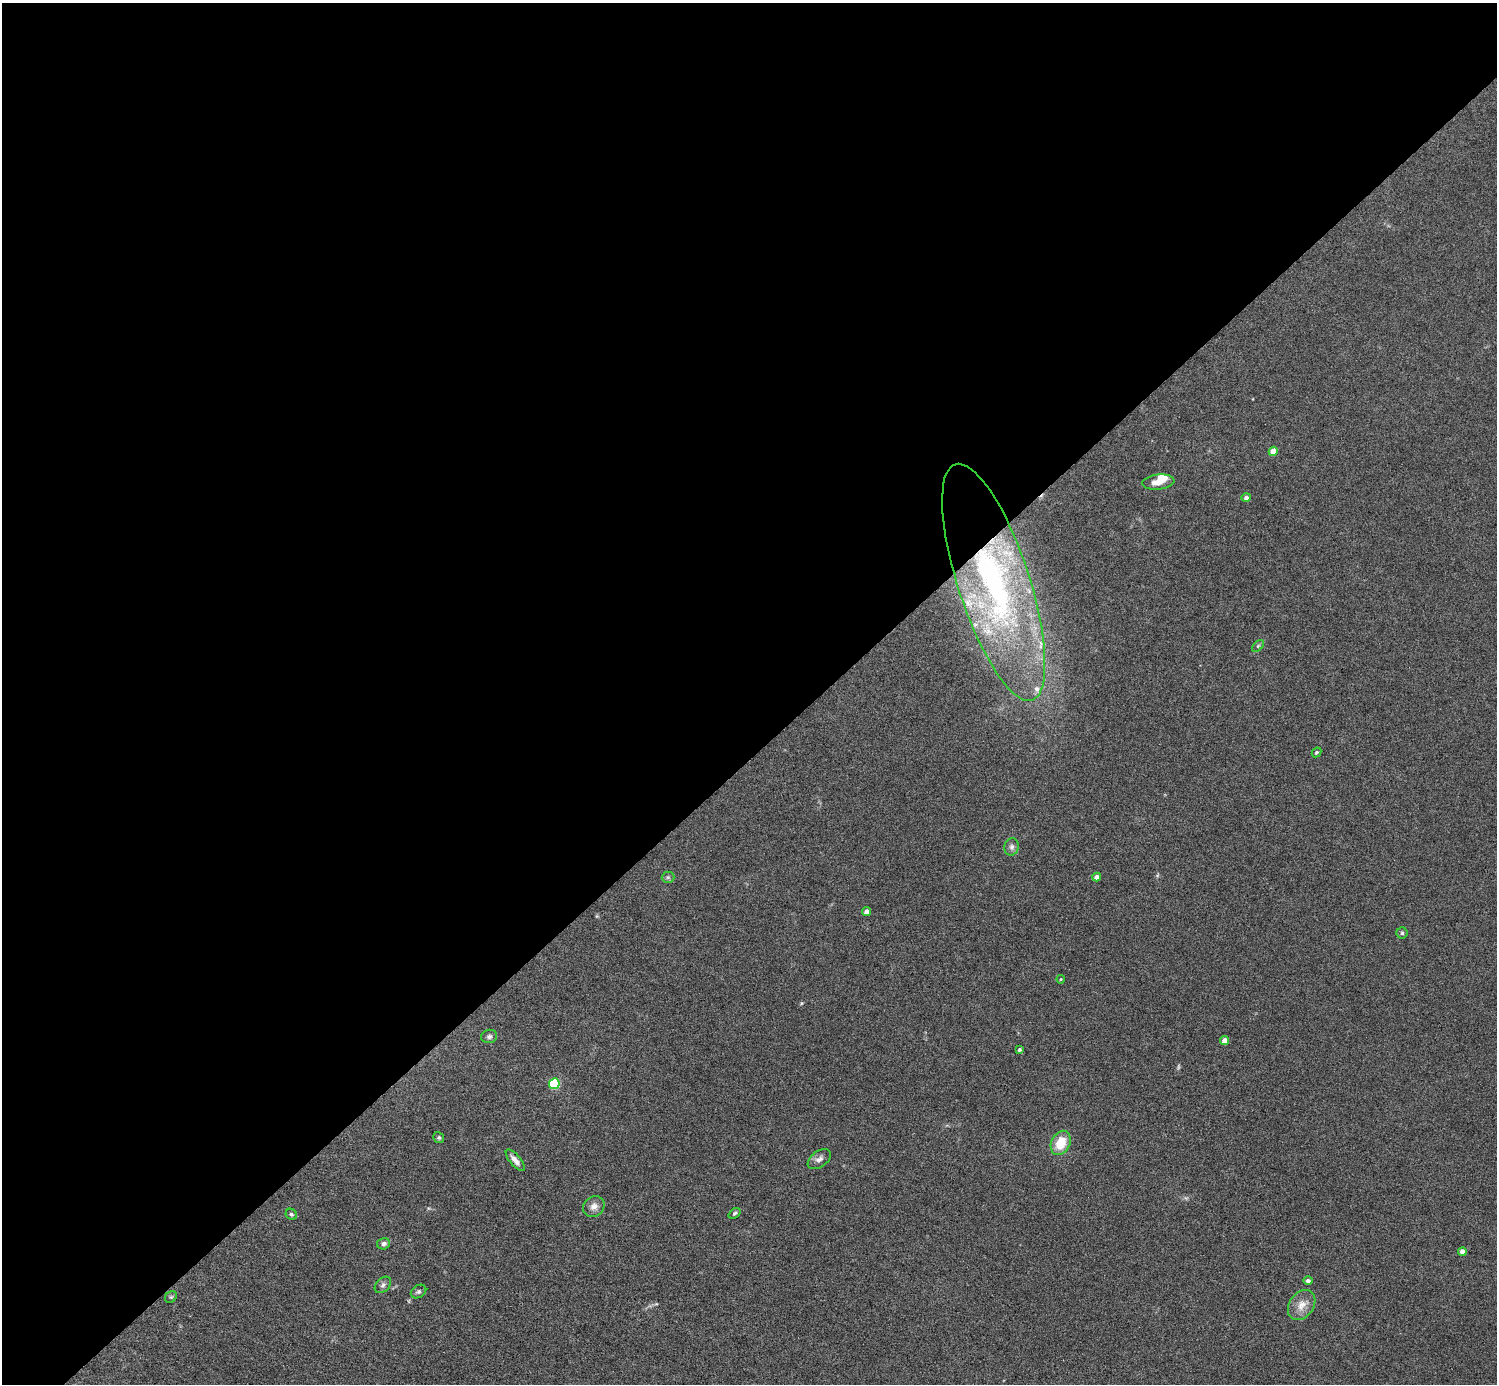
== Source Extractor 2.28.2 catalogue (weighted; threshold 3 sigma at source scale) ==
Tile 2 of 4 x 4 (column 2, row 1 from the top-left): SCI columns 1496-2990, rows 4446-5827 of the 5981 x 5981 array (HDU 1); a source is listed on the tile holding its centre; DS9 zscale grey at full resolution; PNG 1499 x 1386 px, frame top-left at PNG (2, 3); each listed source drawn as its Kron ellipse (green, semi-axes under 4 px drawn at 4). Shown black and unused: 55% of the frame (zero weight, under 4 of 8 exposures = <1% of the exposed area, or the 3 px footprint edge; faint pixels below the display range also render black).
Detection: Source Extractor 2.28.2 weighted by HDU 2 'WHT'; one run over the whole footprint, this tile lists its part. Background 0.0442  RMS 0.0039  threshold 0.0158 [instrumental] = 3 sigma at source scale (4.09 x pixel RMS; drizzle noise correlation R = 1.36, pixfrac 0.8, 0.05/0.05 arcsec/px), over >= 5 px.
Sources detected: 34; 1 too faint to see at this stretch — neither listed nor drawn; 3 inside a brighter listed object's ellipse — not listed separately; the other 30 listed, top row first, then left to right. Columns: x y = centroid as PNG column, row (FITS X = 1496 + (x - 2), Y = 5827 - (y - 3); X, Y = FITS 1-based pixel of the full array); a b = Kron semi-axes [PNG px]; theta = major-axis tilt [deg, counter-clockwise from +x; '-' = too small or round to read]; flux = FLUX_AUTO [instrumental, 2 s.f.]
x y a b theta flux
1273 451 5 4 - 5.4
1158 482 16 7 6 3.9
1246 498 5 4 - 1.2
994 582 124 36 -72 120
1258 646 7 4 45 0.64
1316 752 5 4 - 0.65
1012 847 9 7 76 1.3
668 877 6 5 - 0.75
1097 877 4 4 - 1.6
866 911 4 4 - 2
1402 933 5 5 - 0.71
1061 979 4 4 - 0.34
489 1036 8 6 17 1.1
1224 1040 4 4 - 3.4
1019 1050 4 3 - 0.63
554 1084 5 5 - 27
439 1138 5 5 - 0.59
1061 1143 13 9 64 8.3
819 1159 13 8 36 1.8
515 1160 13 5 -49 2.2
594 1206 11 10 - 2.4
734 1213 6 4 39 0.63
291 1214 6 5 - 0.69
384 1244 6 5 - 1.4
1462 1252 4 4 - 2
1308 1281 4 4 - 1.2
383 1285 9 6 45 1.1
418 1291 8 6 32 0.88
171 1297 6 5 - 0.59
1302 1305 16 12 54 4.2
Overlapping masked pixels (flux is a lower limit): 1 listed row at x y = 994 582